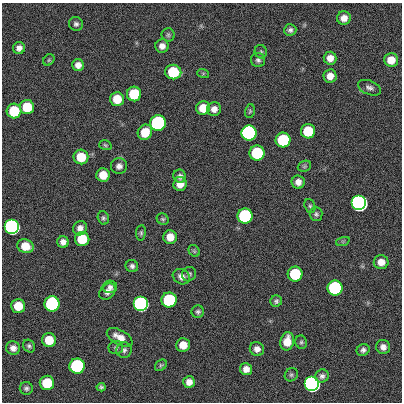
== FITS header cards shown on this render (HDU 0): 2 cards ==
NAXIS1  =                  400
NAXIS2  =                  400

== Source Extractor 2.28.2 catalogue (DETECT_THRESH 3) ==
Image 400 x 400 px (HDU 0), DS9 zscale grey, 1 PNG px = 1 image px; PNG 404 x 404 px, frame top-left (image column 1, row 400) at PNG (2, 3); each listed source drawn as its Kron ellipse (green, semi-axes under 4 px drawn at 4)
Background 0.691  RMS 34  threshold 101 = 3 sigma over >= 5 px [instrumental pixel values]
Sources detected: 88; all 88 listed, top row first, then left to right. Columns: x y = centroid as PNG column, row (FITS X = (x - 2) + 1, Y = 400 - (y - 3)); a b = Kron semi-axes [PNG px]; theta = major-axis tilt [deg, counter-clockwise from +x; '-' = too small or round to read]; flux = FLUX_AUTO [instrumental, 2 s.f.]
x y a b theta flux
344 18 7 6 - 1.6e+04
76 24 7 6 - 6.5e+03
290 30 6 5 - 6.4e+03
168 35 6 6 - 4.3e+03
162 46 7 6 - 1.3e+04
19 48 6 6 - 1.2e+04
261 52 7 6 - 4.5e+03
330 58 6 6 - 1.8e+04
49 60 6 5 - 3.4e+03
258 60 7 7 - 6.5e+03
391 60 7 6 - 3.1e+04
78 65 6 6 - 1.4e+04
173 72 8 7 - 1.2e+05
203 73 6 4 -18 3.0e+03
330 76 6 6 - 1.9e+04
369 88 12 7 -21 9.0e+03
134 94 7 7 - 1.2e+05
117 99 7 7 - 4.7e+04
27 107 7 7 - 7.3e+04
203 108 7 6 - 3.9e+04
214 109 7 7 - 1.4e+04
14 111 7 7 - 1.2e+05
250 111 7 5 75 3.7e+03
158 123 7 7 - 1.0e+06
308 131 7 7 - 9.0e+04
145 132 8 7 - 5.0e+04
249 133 7 7 - 3.5e+06
283 140 7 7 - 2.1e+05
105 145 6 4 -18 3.6e+03
257 153 7 7 - 2.1e+05
81 157 7 7 - 5.8e+04
119 166 8 8 - 1.2e+04
304 166 7 5 21 3.8e+03
103 175 7 7 - 3.5e+04
180 176 6 6 - 7.2e+03
298 182 7 6 - 1.5e+04
180 184 7 7 - 2.4e+04
359 203 7 7 - 1.1e+07
310 206 7 5 -71 4.4e+03
316 214 7 6 - 5.4e+03
245 216 7 7 - 5.4e+05
103 218 7 5 -74 4.9e+03
163 219 6 5 - 4.0e+03
12 227 7 7 - 2.9e+06
80 228 7 7 - 1.3e+04
141 233 8 5 84 4.4e+03
170 237 7 6 - 2.9e+04
82 239 7 7 - 7.7e+04
343 241 7 4 18 3.3e+03
63 242 6 5 - 1.2e+04
25 246 8 6 -20 3.7e+04
194 251 6 5 - 3.6e+03
381 262 7 7 - 2.1e+04
132 266 6 6 - 7.2e+03
189 274 7 6 - 5.7e+03
295 274 7 7 - 1.4e+05
181 277 9 7 -29 1.2e+04
110 287 7 6 - 7.6e+03
335 288 7 7 - 5.7e+05
107 292 9 7 43 1.2e+04
169 300 7 7 - 3.1e+05
276 301 6 5 - 5.3e+03
52 304 8 7 - 6.1e+05
141 304 7 7 - 2.1e+06
18 306 7 7 - 4.9e+04
198 312 6 6 - 5.4e+03
120 337 14 7 -29 2.5e+04
49 340 7 7 - 4.7e+04
287 341 9 6 79 3.3e+04
301 342 7 5 -67 4.3e+03
183 345 7 6 - 2.9e+04
29 346 7 5 -51 5.3e+03
383 347 7 7 - 1.2e+04
13 348 7 6 - 1.3e+04
116 348 7 6 - 5.3e+03
257 349 7 7 - 1.2e+04
124 350 8 7 - 7.6e+03
363 350 6 5 - 7.3e+03
161 365 6 5 - 3.8e+03
77 366 7 7 - 5.2e+05
246 369 6 6 - 1.5e+04
291 375 7 6 - 4.6e+03
322 376 7 6 - 7.5e+03
189 382 6 6 - 1.6e+04
47 383 7 7 - 9.8e+04
312 384 7 7 - 5.5e+06
101 387 4 4 - 4.5e+03
26 388 6 6 - 5.9e+03